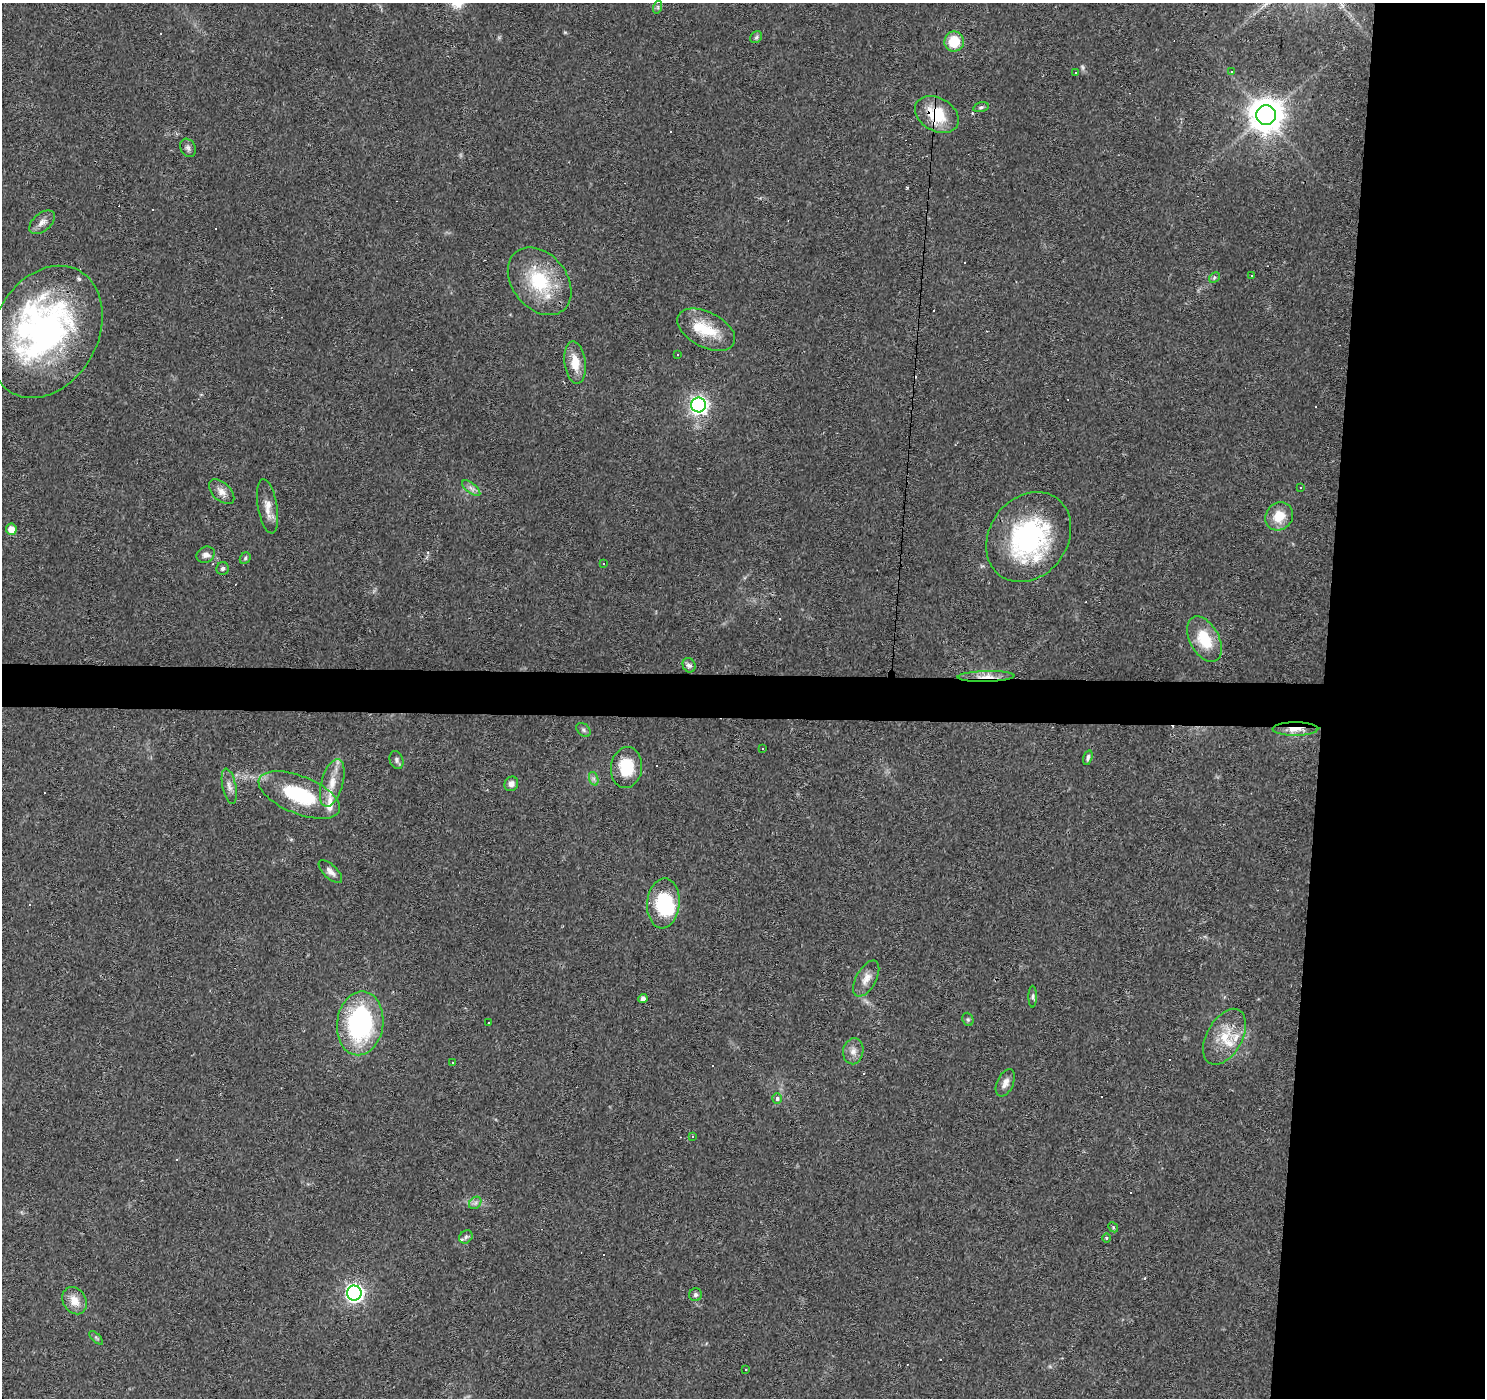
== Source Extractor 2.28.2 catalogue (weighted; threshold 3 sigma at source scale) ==
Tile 6 of 3 x 3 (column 3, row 2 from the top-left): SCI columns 2967-4449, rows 1622-3017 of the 4453 x 4693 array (HDU 1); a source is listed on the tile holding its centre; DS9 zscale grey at full resolution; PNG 1487 x 1400 px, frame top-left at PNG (2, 3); each listed source drawn as its Kron ellipse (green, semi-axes under 4 px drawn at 4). Shown black and unused: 14% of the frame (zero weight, under 3 of 4 exposures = <1% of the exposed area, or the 3 px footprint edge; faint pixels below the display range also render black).
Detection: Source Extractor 2.28.2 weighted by HDU 2 'WHT'; one run over the whole footprint, this tile lists its part. Background 0.0271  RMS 0.0037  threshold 0.0166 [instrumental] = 3 sigma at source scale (4.5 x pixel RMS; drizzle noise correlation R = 1.50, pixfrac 1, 0.0396/0.0396 arcsec/px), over >= 5 px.
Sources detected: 111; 1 too faint to see at this stretch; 2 inside a brighter object's white glare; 36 cosmic-ray / hot-pixel residue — neither listed nor drawn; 6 inside a brighter listed object's ellipse — not listed separately; the other 66 listed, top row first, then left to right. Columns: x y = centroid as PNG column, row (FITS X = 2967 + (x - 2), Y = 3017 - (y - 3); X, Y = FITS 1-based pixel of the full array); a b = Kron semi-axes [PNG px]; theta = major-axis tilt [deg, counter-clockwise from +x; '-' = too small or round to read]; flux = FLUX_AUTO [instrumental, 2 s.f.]
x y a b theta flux
658 7 6 4 72 0.67
756 37 6 5 - 0.68
954 42 10 10 - 9.5
1075 72 3 2 - 0.33
1231 72 3 3 - 1.2
981 107 8 4 13 0.72
937 114 23 16 -30 14
1266 115 10 10 - 730
188 148 10 7 -61 1.3
42 222 15 9 40 2.5
1252 276 3 2 - 0.39
1214 278 6 4 46 0.53
540 281 37 27 -51 23
706 330 31 17 -27 13
46 332 70 52 61 110
677 355 3 3 - 1.5
575 363 21 10 -83 6.8
698 405 7 7 - 150
471 488 11 5 -38 1.5
1300 488 3 3 - 0.84
222 492 15 9 -43 2.9
268 506 27 9 -80 4.3
1279 516 15 13 46 7.2
11 529 5 5 - 3.9
1029 537 48 39 53 57
206 555 9 8 - 1.9
245 558 6 5 - 0.6
604 564 3 2 - 0.28
223 568 6 6 - 1
1204 639 24 14 -62 13
689 665 7 6 - 1.2
986 676 28 5 1 4.2
1295 729 23 6 0 5.4
583 730 8 5 -42 0.82
762 748 3 2 - 0.47
1088 758 8 4 74 0.92
396 760 9 6 -71 1.2
626 767 20 15 84 12
594 779 7 4 -72 0.89
332 783 24 11 74 6.6
511 784 7 6 - 1.7
229 786 18 6 -78 2.3
299 795 43 19 -22 28
330 872 15 6 -43 2
663 903 25 16 85 22
866 978 20 10 61 3.6
1033 997 11 4 90 0.84
643 999 4 4 - 1.7
968 1019 7 5 -69 0.71
360 1023 32 23 82 57
489 1023 3 3 - 1
1225 1037 30 17 61 11
853 1051 13 10 81 2.6
453 1063 4 3 - 1.2
1005 1083 14 8 65 2.3
777 1099 5 5 - 1.5
693 1136 3 3 - 0.39
475 1203 7 5 45 1
1113 1227 5 4 - 0.47
466 1237 7 6 - 1
1106 1238 5 3 - 0.43
354 1293 7 7 - 120
696 1295 6 6 - 0.98
74 1301 14 11 -56 4.7
96 1338 8 3 -45 0.6
746 1369 3 3 - 0.97
Overlapping masked pixels (flux is a lower limit): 4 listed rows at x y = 937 114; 46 332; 986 676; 1295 729